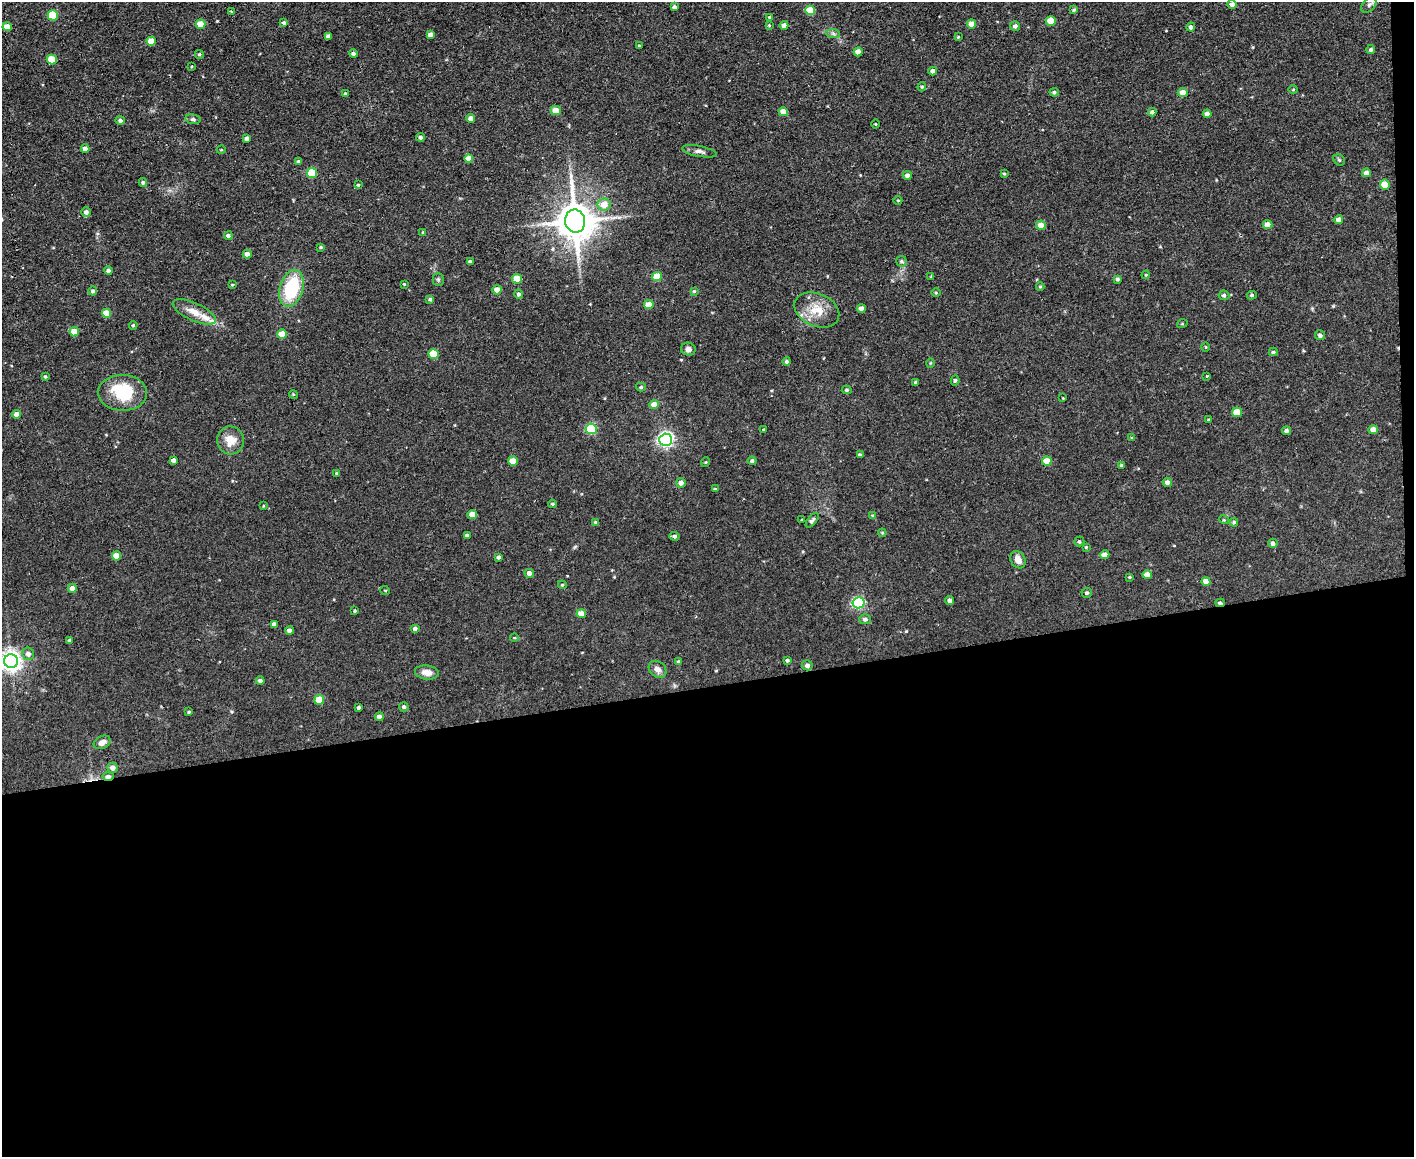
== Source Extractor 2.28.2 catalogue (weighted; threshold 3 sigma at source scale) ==
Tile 12 of 3 x 4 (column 3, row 4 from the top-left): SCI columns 2951-4362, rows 1-1155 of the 4597 x 4621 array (HDU 1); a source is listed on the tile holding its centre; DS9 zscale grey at full resolution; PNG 1416 x 1159 px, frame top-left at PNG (2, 2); each listed source drawn as its Kron ellipse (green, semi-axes under 4 px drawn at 4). Shown black and unused: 41% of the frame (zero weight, under 2 of 3 exposures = <1% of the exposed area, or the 3 px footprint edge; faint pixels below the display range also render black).
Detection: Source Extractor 2.28.2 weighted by HDU 2 'WHT'; one run over the whole footprint, this tile lists its part. Background 0.0586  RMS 0.0087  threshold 0.0389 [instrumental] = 3 sigma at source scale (4.5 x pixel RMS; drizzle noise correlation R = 1.50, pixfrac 1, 0.05/0.05 arcsec/px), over >= 5 px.
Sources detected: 193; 1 inside a brighter object's white glare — neither listed nor drawn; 1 inside a brighter listed object's ellipse — not listed separately; the other 191 listed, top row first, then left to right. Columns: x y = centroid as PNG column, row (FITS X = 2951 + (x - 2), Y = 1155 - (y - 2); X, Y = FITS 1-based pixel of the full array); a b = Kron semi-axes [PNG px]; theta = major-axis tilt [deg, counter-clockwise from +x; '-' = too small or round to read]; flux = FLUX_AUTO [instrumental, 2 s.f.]
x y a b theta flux
1232 4 4 4 - 3.7
1369 5 9 6 50 2.3
675 7 4 4 - 1.9
810 10 5 4 - 22
1074 10 4 3 - 1.2
231 11 2 2 - 0.74
53 15 5 5 - 34
770 17 3 3 - 1.3
1051 21 5 4 - 17
284 23 4 3 - 1.6
200 24 5 4 - 14
971 24 4 4 - 7.4
769 25 4 3 - 0.82
784 25 4 4 - 5
1015 26 5 4 - 2.8
7 27 4 4 - 9.9
1191 27 4 4 - 3
430 34 4 4 - 3.9
833 34 7 4 -2 1.7
328 36 4 4 - 2.1
958 37 4 3 - 0.73
151 41 4 4 - 10
639 46 3 2 - 0.79
1371 50 4 4 - 1.8
858 52 4 4 - 7.1
199 54 4 4 - 1.3
353 54 4 4 - 2.7
52 60 5 5 - 20
192 66 3 2 - 1.2
933 71 4 4 - 3.8
922 87 4 4 - 1.1
1293 90 4 3 - 0.73
1054 92 5 4 - 1.6
1183 92 5 4 - 7.7
346 94 3 3 - 1.5
556 111 5 4 - 13
783 112 5 4 - 11
1152 112 4 4 - 2
1207 114 4 4 - 3.8
471 118 4 4 - 5.2
193 119 7 5 -9 1.6
120 121 5 4 - 2.2
876 124 4 3 - 0.71
420 137 4 4 - 1.9
247 138 4 4 - 3.2
85 149 4 4 - 3.9
221 150 4 3 - 0.71
699 151 17 5 -10 3.5
469 158 4 4 - 7.8
1339 160 6 5 - 1.3
299 162 4 4 - 2.6
312 173 5 5 - 37
1366 173 4 4 - 4.4
1004 174 4 3 - 1
907 175 4 4 - 3.1
143 183 4 3 - 1.7
1385 184 5 5 - 16
358 185 3 3 - 0.81
898 200 4 3 - 0.67
604 205 6 6 - 12
86 212 5 5 - 3.1
1339 220 5 4 - 4.9
575 221 11 10 - 2400
1041 225 5 4 - 8.4
1268 225 5 4 - 7.7
423 232 4 3 - 0.82
228 236 4 4 - 2.7
321 247 4 3 - 1
247 254 4 4 - 5
470 261 3 3 - 1.1
902 261 5 5 - 1.5
108 271 4 4 - 2.2
1146 275 4 3 - 0.72
657 276 5 4 - 18
931 277 3 3 - 2.2
438 279 6 5 - 1.5
517 279 5 4 - 20
1117 279 3 3 - 1.7
404 284 3 3 - 0.69
232 285 3 3 - 0.77
1040 287 4 4 - 1
292 288 19 11 72 49
497 290 5 4 - 9.7
93 291 4 4 - 1.9
694 291 4 4 - 1
936 293 5 3 - 0.81
519 294 5 4 - 1.9
1224 295 5 5 - 2.2
1252 295 5 4 - 1.3
430 299 4 4 - 1.7
649 305 4 4 - 11
861 309 4 4 - 5.1
817 310 23 16 -24 18
194 312 23 9 -25 11
106 313 4 4 - 17
1182 324 5 3 - 0.72
133 325 4 3 - 1.2
74 332 4 4 - 13
282 334 5 4 - 17
1320 335 5 5 - 2.6
1206 347 5 3 - 0.66
688 349 7 6 - 3.4
1273 352 4 3 - 1.5
434 354 5 5 - 28
787 362 4 4 - 1.8
931 363 5 3 - 0.75
45 376 4 3 - 1
1207 376 3 3 - 0.91
955 380 5 4 - 1.5
916 382 4 3 - 2.3
641 387 5 4 - 1.1
847 390 5 4 - 1.4
122 393 24 18 -2 36
293 394 4 3 - 0.81
1063 398 3 2 - 0.54
654 404 4 4 - 7
1237 412 5 4 - 15
16 414 4 4 - 4.7
1209 420 4 3 - 1.3
591 429 5 5 - 60
764 430 3 3 - 1.2
1373 430 5 4 - 7.9
1286 431 4 4 - 3
1131 438 3 2 - 0.94
230 440 14 13 - 12
666 440 6 6 - 230
860 455 4 3 - 1.8
173 460 4 4 - 3.2
513 461 5 4 - 15
752 461 4 4 - 2
1047 461 5 4 - 15
706 462 5 3 - 0.74
1122 465 4 3 - 2.1
337 474 3 3 - 1.4
1167 482 5 4 - 3.2
681 483 5 5 - 4
715 489 4 4 - 0.88
553 504 4 3 - 1.1
263 506 4 2 - 0.59
472 515 4 4 - 10
872 515 4 3 - 0.81
802 519 3 3 - 1.5
812 520 9 4 50 2.3
1224 520 5 3 - 0.69
595 522 4 3 - 1.1
1234 522 4 4 - 1.2
882 533 4 4 - 0.9
467 535 4 3 - 2.2
674 536 5 4 - 1.8
1079 542 5 5 - 1.3
1273 543 5 4 - 2.9
1086 547 4 3 - 0.71
1105 555 4 4 - 7
117 556 5 4 - 13
499 557 4 3 - 2
1018 560 9 7 -60 6.3
529 573 5 4 - 4.6
1147 575 5 4 - 7.2
1130 577 4 3 - 0.8
1206 581 4 4 - 6.8
562 585 4 4 - 0.95
72 588 4 4 - 4.5
385 590 5 3 - 0.69
1087 593 5 5 - 1.7
950 600 4 4 - 2.6
858 603 6 5 - 110
1220 603 5 3 - 2.1
355 611 3 2 - 0.93
581 614 5 4 - 9.7
865 619 6 5 - 2.5
274 624 4 4 - 3.9
415 629 5 4 - 2.6
290 631 4 4 - 4
514 638 4 3 - 0.68
69 641 4 3 - 1.3
28 654 6 6 - 4.4
787 660 4 3 - 1.6
11 661 7 7 - 510
679 662 4 4 - 1.5
807 665 5 5 - 3.1
658 669 10 7 -39 4.4
427 672 12 7 -8 6.5
260 681 4 4 - 2.4
319 700 5 5 - 21
359 707 3 3 - 1.6
404 707 5 4 - 1.8
189 712 4 3 - 1.1
379 717 4 4 - 4.4
102 742 9 6 28 5.1
113 768 5 5 - 4.8
108 776 6 3 1 4.3
Overlapping masked pixels (flux is a lower limit): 2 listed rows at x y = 1220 603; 108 776
Isophote crosses this tile's border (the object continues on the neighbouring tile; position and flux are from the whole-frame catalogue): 1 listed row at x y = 11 661